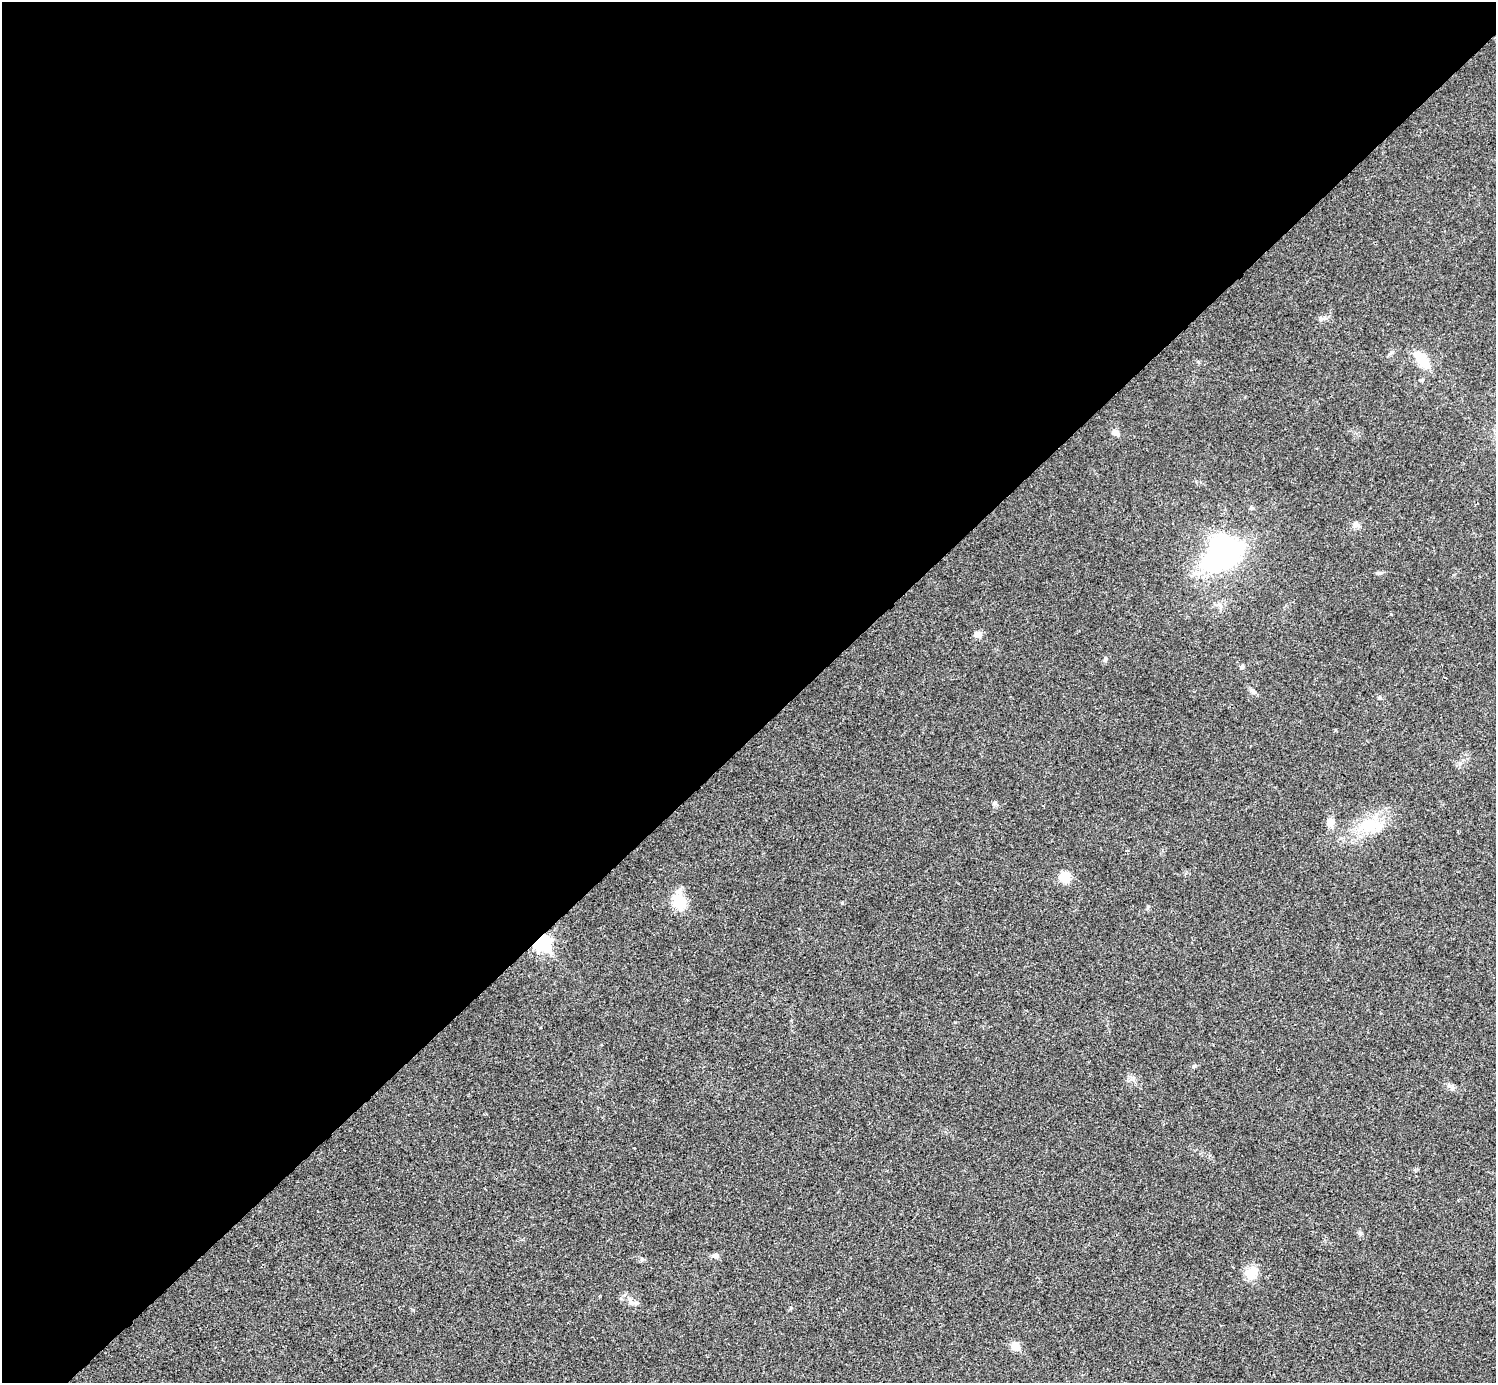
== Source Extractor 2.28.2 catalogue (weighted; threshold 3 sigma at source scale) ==
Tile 2 of 4 x 4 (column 2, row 1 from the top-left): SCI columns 1500-2993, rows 4444-5824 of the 5983 x 5983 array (HDU 1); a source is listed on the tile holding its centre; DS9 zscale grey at full resolution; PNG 1498 x 1385 px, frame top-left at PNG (2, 2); no overlay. Shown black and unused: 53% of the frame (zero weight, under 3 of 4 exposures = <1% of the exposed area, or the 3 px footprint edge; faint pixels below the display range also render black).
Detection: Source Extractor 2.28.2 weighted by HDU 2 'WHT'; one run over the whole footprint, this tile lists its part. Background 0.0195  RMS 0.004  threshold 0.0179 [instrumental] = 3 sigma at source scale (4.5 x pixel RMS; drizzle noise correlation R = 1.50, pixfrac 1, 0.05/0.05 arcsec/px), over >= 5 px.
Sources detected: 23; all 23 listed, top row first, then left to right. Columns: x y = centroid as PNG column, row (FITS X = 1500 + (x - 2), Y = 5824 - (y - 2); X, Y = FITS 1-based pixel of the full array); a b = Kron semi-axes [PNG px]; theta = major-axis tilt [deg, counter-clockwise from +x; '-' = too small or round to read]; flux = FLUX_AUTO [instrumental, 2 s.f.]
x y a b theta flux
1321 319 6 5 - 0.78
1422 359 16 8 -50 12
1115 432 9 6 -13 1.9
1356 525 10 7 8 1.5
1223 555 33 20 35 100
1379 573 8 4 8 0.7
978 634 9 7 22 2
1105 659 6 5 - 0.7
1242 667 6 5 - 0.65
1252 691 8 6 -42 1
1380 697 5 5 - 0.57
994 803 6 5 - 0.68
1330 822 9 8 - 3.1
1371 825 38 18 4 15
1064 877 11 11 - 5.7
679 902 16 13 -49 10
541 942 7 7 - 110
1194 1066 6 4 2 0.52
1360 1233 5 5 - 0.65
715 1255 9 7 16 1.3
1252 1273 17 13 55 5.9
636 1303 7 5 -42 0.97
1015 1346 6 5 - 11
Overlapping masked pixels (flux is a lower limit): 1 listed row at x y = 541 942
Unlisted compact peaks at least as high as the median listed source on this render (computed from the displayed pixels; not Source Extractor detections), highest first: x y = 842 903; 642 1259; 1148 906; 413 1310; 955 1022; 1335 730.